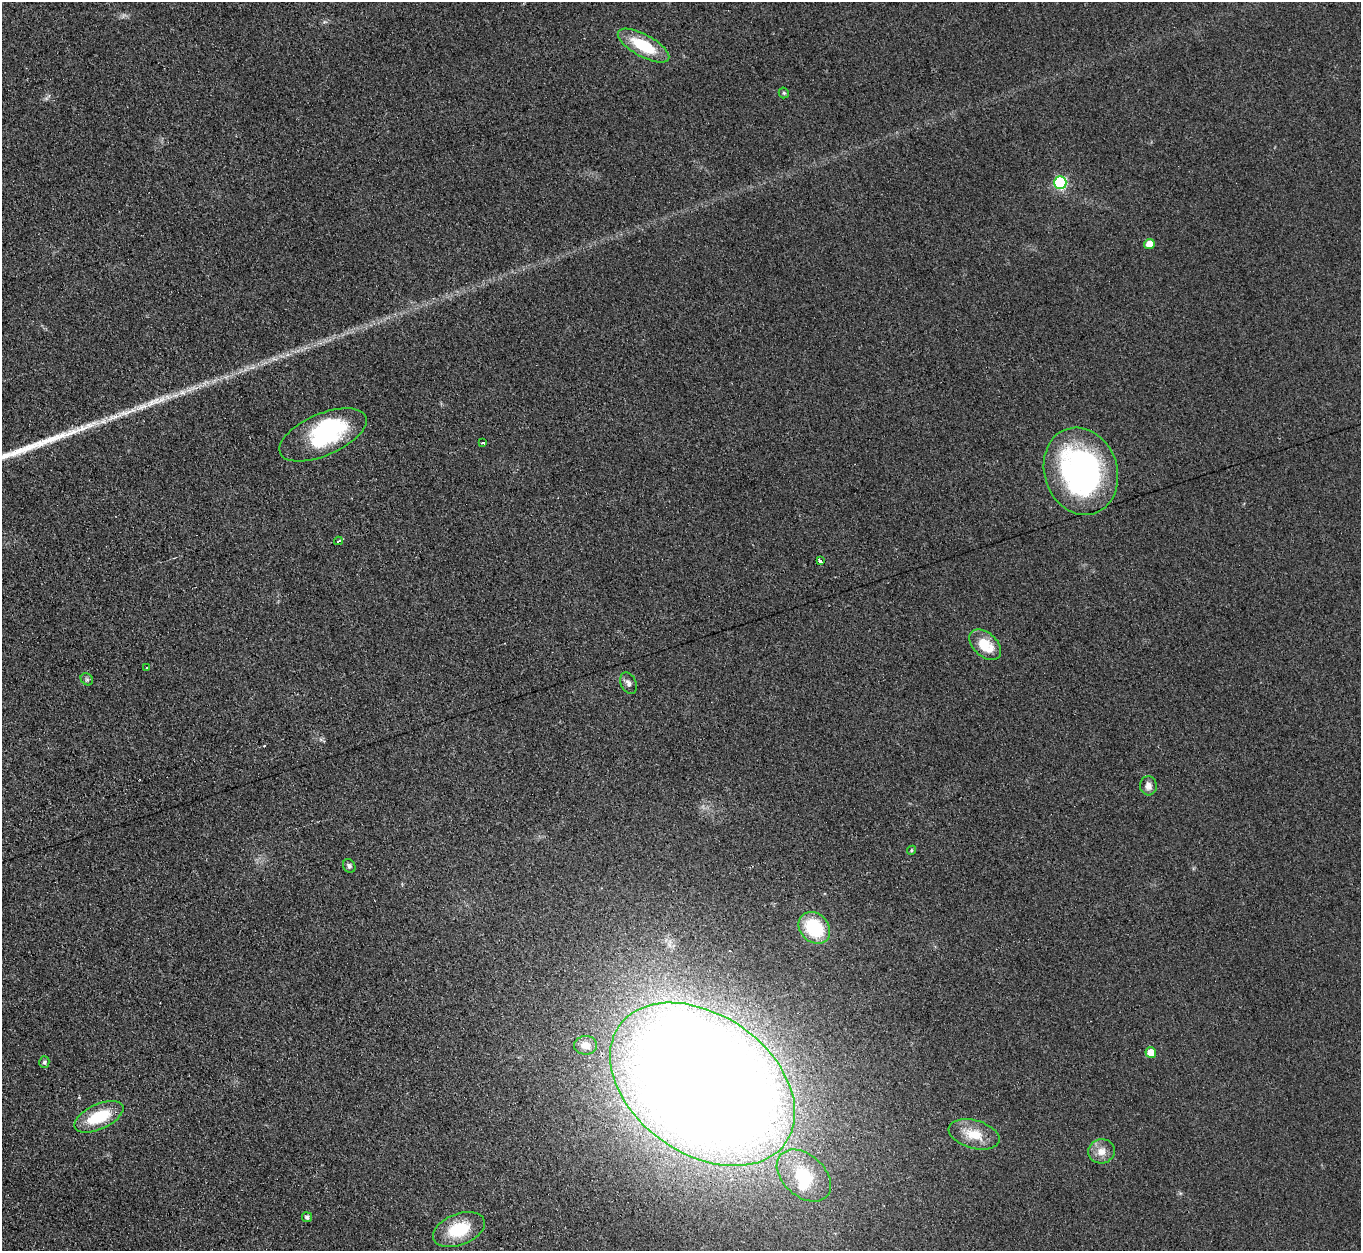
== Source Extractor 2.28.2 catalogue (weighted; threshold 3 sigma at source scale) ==
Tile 7 of 4 x 4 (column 3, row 2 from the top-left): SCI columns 2735-4093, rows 2778-4026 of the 5460 x 5421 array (HDU 1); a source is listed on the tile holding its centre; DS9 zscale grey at full resolution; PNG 1363 x 1253 px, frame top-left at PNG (2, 2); each listed source drawn as its Kron ellipse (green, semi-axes under 4 px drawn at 4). Shown black and unused: <1% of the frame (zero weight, under 2 of 3 exposures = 2% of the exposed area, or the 3 px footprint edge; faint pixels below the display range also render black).
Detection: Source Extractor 2.28.2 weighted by HDU 2 'WHT'; one run over the whole footprint, this tile lists its part. Background 0.0959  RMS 0.012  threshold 0.0519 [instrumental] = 3 sigma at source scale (4.5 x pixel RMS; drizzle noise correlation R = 1.50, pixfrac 1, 0.05/0.05 arcsec/px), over >= 5 px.
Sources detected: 33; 3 inside a brighter object's white glare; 2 cosmic-ray / hot-pixel residue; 1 long thin detection or spike segment (spike, bleed or trail) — neither listed nor drawn; the other 27 listed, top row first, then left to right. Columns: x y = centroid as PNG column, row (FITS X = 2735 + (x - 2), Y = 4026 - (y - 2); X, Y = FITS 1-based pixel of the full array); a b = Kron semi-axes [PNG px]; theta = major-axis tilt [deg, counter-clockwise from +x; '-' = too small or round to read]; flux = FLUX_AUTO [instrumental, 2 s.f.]
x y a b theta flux
644 46 29 11 -29 53
784 93 5 5 - 1.8
1060 183 6 6 - 130
1149 244 5 5 - 19
323 435 47 21 23 110
483 443 3 3 - 3.5
1081 471 44 36 -72 310
338 541 4 3 - 17
820 560 4 3 - 35
985 645 19 11 -43 30
147 668 3 3 - 1.1
87 679 7 5 -44 2.3
628 683 11 7 -63 4.9
1148 786 9 8 - 7.5
911 850 5 4 - 1.5
349 866 7 6 - 3.3
814 928 17 14 -45 71
586 1045 11 9 0 8.8
1151 1053 5 5 - 17
44 1062 6 5 - 2.7
702 1084 102 69 -35 3400
99 1117 26 12 25 50
974 1134 26 14 -15 28
1101 1151 13 12 - 13
804 1175 31 21 -42 68
307 1217 5 5 - 3.6
459 1230 27 15 21 50